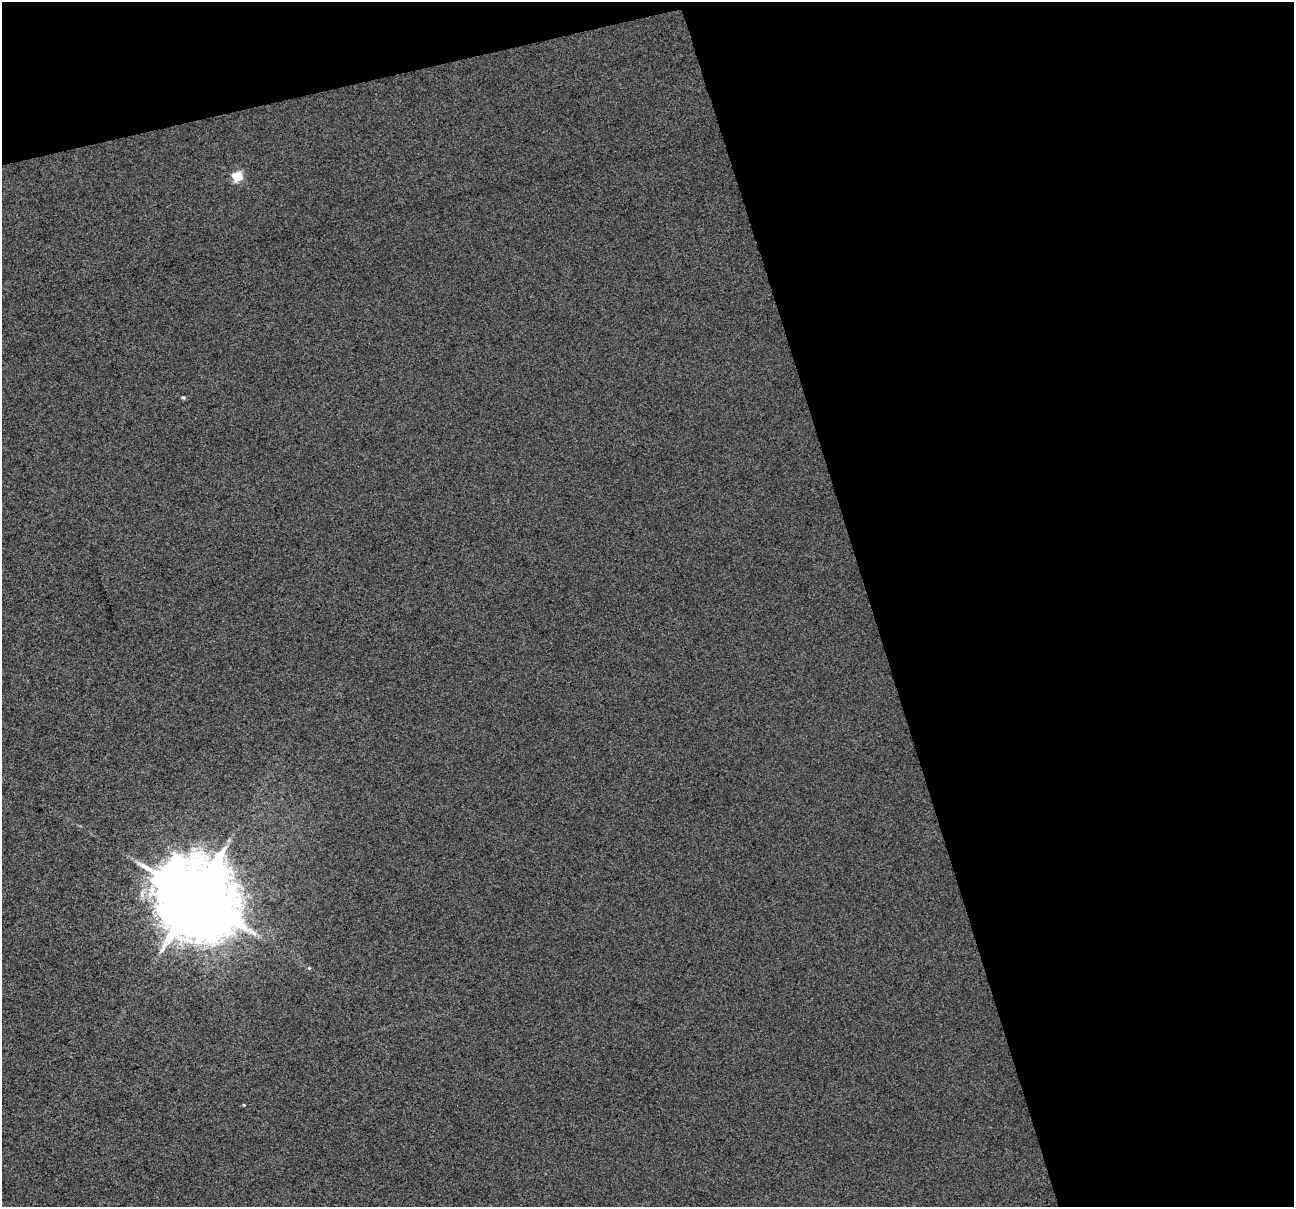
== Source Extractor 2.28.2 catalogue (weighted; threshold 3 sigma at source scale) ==
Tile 2 of 2 x 2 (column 2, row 1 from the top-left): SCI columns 1295-2586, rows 1243-2447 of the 2586 x 2498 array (HDU 1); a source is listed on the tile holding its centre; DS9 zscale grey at full resolution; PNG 1296 x 1209 px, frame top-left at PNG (2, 2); no overlay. Shown black and unused: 37% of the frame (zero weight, under 3 of 4 exposures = <1% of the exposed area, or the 3 px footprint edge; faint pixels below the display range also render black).
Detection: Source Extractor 2.28.2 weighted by HDU 2 'WHT'; one run over the whole footprint, this tile lists its part. Background 0.00573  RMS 0.053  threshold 0.24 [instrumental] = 3 sigma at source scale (4.5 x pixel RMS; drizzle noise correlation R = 1.50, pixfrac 1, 0.0396/0.0396 arcsec/px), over >= 5 px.
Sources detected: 5; all 5 listed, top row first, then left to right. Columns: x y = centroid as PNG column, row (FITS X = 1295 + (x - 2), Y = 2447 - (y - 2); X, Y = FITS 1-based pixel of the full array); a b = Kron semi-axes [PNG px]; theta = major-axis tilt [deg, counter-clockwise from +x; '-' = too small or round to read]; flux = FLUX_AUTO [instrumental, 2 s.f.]
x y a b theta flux
237 177 6 5 - 270
183 398 4 4 - 8.7
195 897 22 20 -38 73000
309 968 4 4 - 5.1
244 1105 3 3 - 3.9